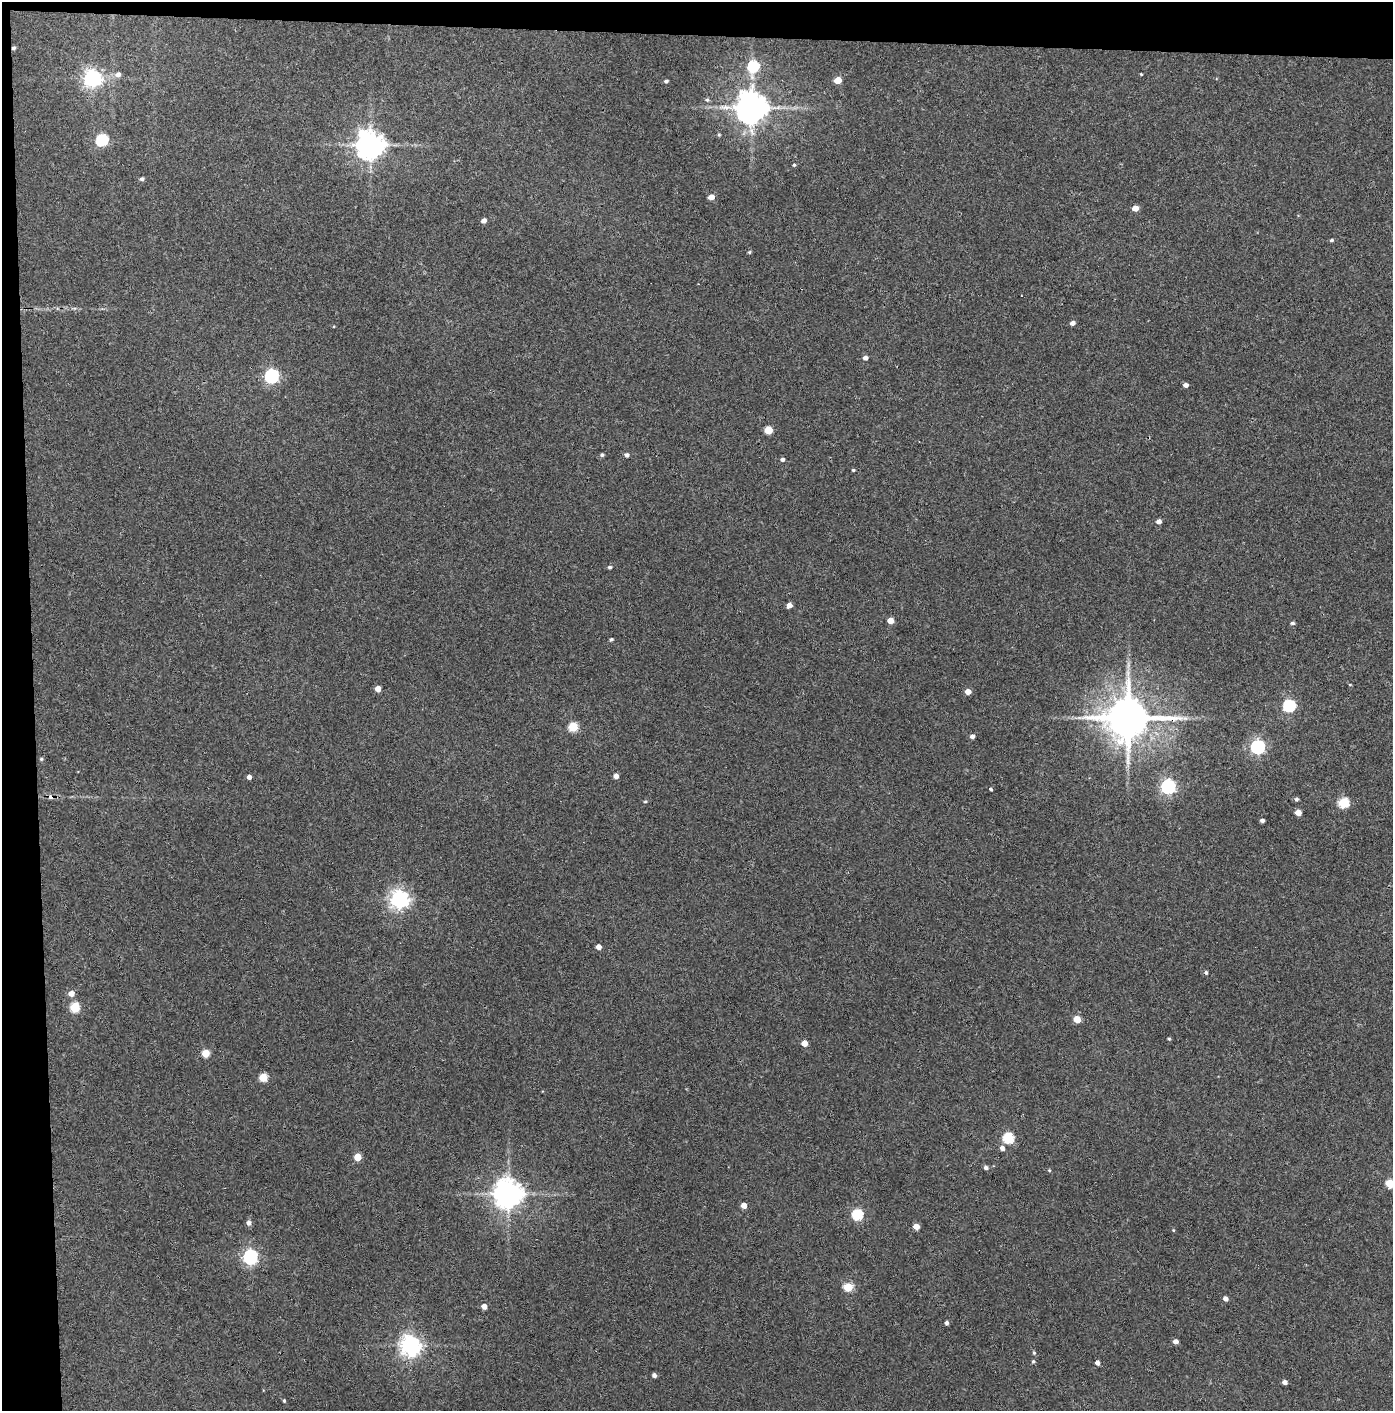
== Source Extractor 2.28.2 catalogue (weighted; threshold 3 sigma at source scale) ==
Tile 1 of 3 x 3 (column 1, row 1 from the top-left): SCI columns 75-1465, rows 2822-4230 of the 4319 x 4236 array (HDU 1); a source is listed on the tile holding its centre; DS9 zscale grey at full resolution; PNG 1395 x 1413 px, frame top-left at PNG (2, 2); no overlay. Shown black and unused: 5% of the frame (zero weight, under 3 of 4 exposures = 6% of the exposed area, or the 3 px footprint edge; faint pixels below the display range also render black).
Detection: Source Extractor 2.28.2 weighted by HDU 2 'WHT'; one run over the whole footprint, this tile lists its part. Background 0.072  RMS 0.0055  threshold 0.0248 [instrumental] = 3 sigma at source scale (4.5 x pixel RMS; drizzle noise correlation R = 1.50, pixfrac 1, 0.05/0.05 arcsec/px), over >= 5 px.
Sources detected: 89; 1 cosmic-ray / hot-pixel residue — not listed; the other 88 listed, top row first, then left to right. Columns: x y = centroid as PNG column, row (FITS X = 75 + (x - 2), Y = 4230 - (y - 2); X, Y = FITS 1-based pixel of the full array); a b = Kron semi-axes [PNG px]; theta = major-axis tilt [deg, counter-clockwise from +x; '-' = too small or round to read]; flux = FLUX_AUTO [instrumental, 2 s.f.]
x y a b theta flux
13 48 4 4 - 1.2
753 66 6 6 - 46
1141 74 4 3 - 0.47
118 75 6 6 - 2.6
92 78 7 6 - 250
838 80 5 4 - 9
666 81 4 4 - 1.2
707 100 6 5 - 1
751 107 9 9 - 1100
719 135 4 4 - 0.65
102 140 6 5 - 63
370 145 8 8 - 750
794 165 4 4 - 0.78
142 179 5 4 - 1.2
711 197 5 4 - 5
1135 208 5 4 - 5.5
484 220 5 4 - 2.5
1332 240 5 4 - 0.88
749 252 4 3 - 0.75
1072 323 5 4 - 2.5
865 358 5 4 - 2.1
271 376 6 6 - 120
1186 385 4 4 - 2.3
768 430 5 5 - 15
602 455 4 4 - 1
627 455 5 4 - 1.6
782 459 4 4 - 1.6
853 470 3 3 - 0.69
1159 521 4 4 - 2.9
610 567 4 4 - 1
789 605 5 4 - 3.2
890 621 5 4 - 6.3
1292 623 5 4 - 1
611 639 4 4 - 0.95
1350 685 4 3 - 0.42
378 689 4 4 - 4.8
968 692 5 5 - 4
1289 706 6 6 - 68
1079 718 6 4 18 1.1
1128 718 13 11 1 2400
573 727 5 5 - 25
972 736 4 4 - 2
1258 747 6 6 - 120
41 759 5 4 - 0.74
616 776 5 4 - 2.7
249 777 4 4 - 2.4
1168 787 6 6 - 130
991 789 4 3 - 1.3
1296 799 5 4 - 1.2
645 801 4 4 - 0.65
1344 803 6 5 - 33
1298 812 5 4 - 5.4
1262 820 4 3 - 1.6
399 899 7 7 - 270
598 947 4 4 - 3.5
1206 972 5 4 - 1
71 993 6 5 - 3.8
75 1007 5 5 - 29
1077 1019 5 5 - 11
1169 1039 4 4 - 0.62
804 1043 4 4 - 5.6
206 1053 5 5 - 12
263 1077 5 5 - 19
1008 1138 6 5 - 43
1002 1148 5 5 - 2.2
357 1157 5 5 - 11
986 1168 5 5 - 1.5
1049 1170 4 4 - 0.58
1390 1183 5 5 - 20
508 1194 8 8 - 820
744 1205 5 4 - 4.7
857 1215 6 5 - 43
249 1223 6 5 - 2
916 1226 5 4 - 6.2
1173 1230 4 4 - 0.48
250 1257 6 6 - 130
848 1287 5 5 - 20
1225 1299 5 4 - 2.6
484 1306 4 4 - 4.2
947 1323 4 4 - 1.4
1175 1341 4 4 - 2.9
410 1345 8 7 - 330
1034 1353 4 4 - 0.75
1033 1361 5 4 - 0.87
1097 1363 4 4 - 2.2
654 1375 4 4 - 2
1285 1382 4 4 - 2.6
284 1401 4 3 - 0.72
Overlapping masked pixels (flux is a lower limit): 2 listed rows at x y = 13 48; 1128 718
Isophote crosses this tile's border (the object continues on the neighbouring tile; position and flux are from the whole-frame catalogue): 1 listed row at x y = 1390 1183